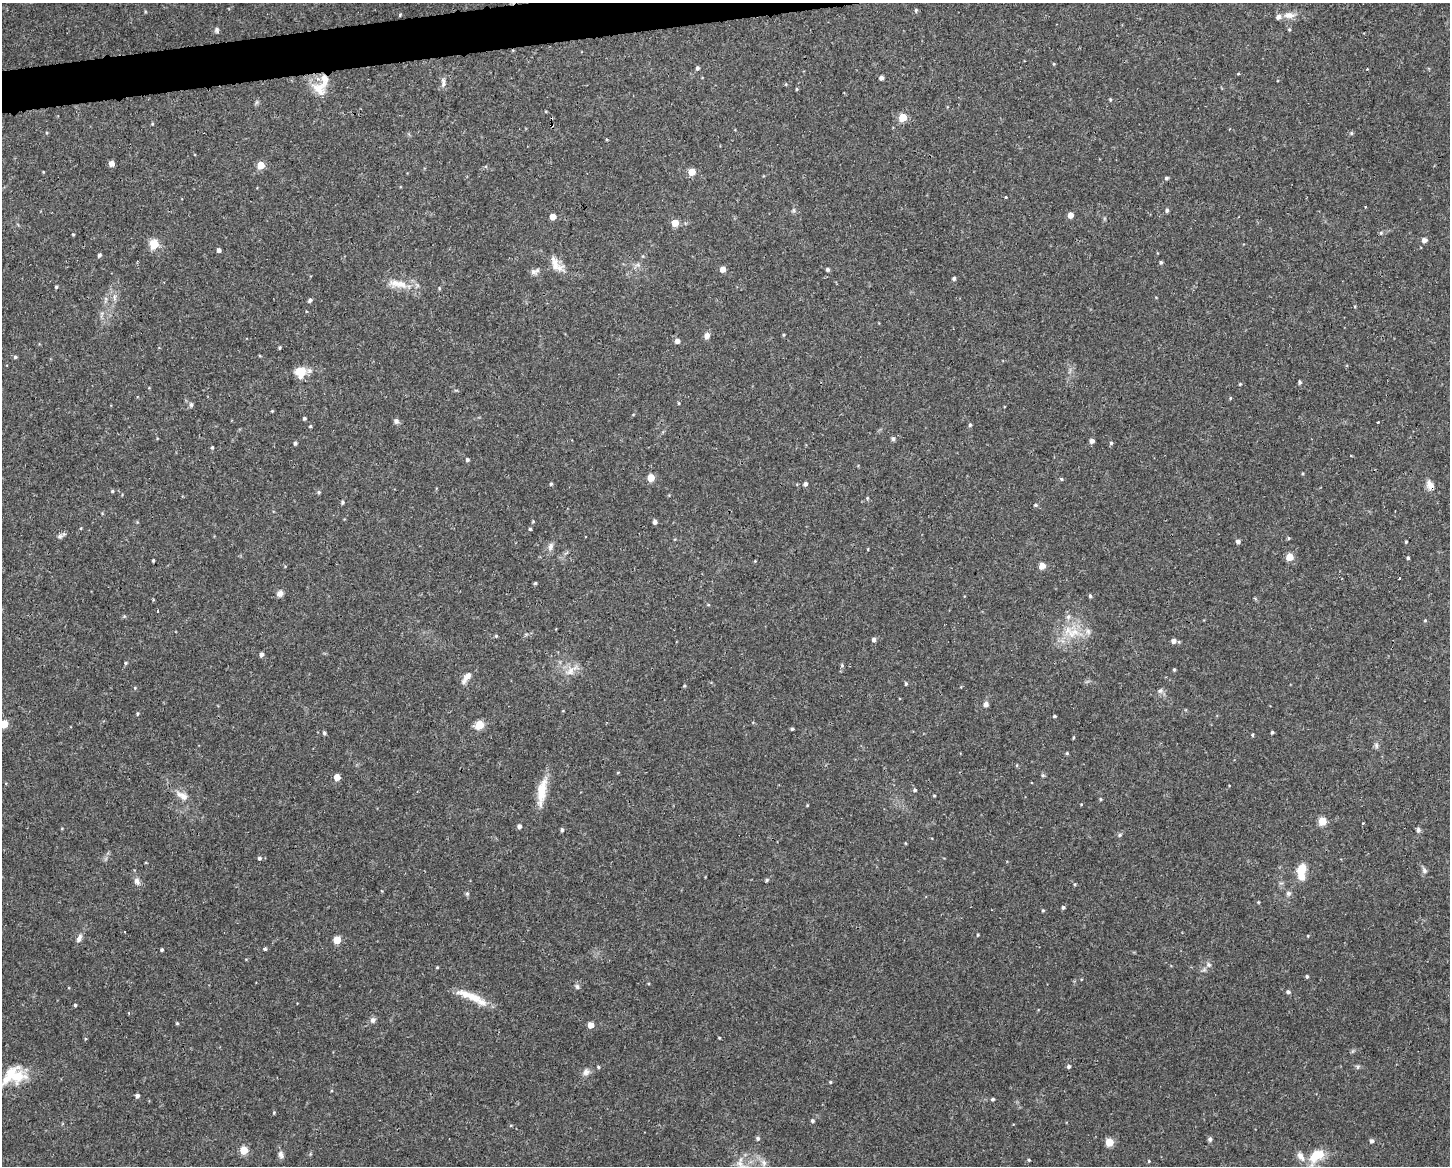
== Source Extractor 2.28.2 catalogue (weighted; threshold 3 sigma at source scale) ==
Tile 8 of 3 x 4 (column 2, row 3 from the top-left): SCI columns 1509-2956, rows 1165-2328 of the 4414 x 4656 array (HDU 1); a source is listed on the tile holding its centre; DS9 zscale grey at full resolution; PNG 1452 x 1168 px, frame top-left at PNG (2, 3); no overlay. Shown black and unused: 2% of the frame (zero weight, under 3 of 4 exposures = <1% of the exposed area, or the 3 px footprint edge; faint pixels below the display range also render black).
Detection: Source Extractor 2.28.2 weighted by HDU 2 'WHT'; one run over the whole footprint, this tile lists its part. Background 0.0525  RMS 0.0029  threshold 0.0132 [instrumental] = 3 sigma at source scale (4.5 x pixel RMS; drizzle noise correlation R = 1.50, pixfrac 1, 0.0396/0.0396 arcsec/px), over >= 5 px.
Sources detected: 197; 1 inside a brighter object's white glare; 3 cosmic-ray / hot-pixel residue — not listed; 8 inside a brighter listed object's ellipse — not listed separately; the other 185 listed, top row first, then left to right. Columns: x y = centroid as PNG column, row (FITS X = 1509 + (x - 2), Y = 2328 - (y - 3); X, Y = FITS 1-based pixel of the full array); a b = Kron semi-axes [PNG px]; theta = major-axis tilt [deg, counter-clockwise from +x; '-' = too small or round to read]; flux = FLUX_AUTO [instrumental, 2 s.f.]
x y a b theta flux
916 10 5 4 - 0.45
1289 15 16 9 3 2.4
217 30 7 5 -82 0.58
1054 64 5 3 - 0.25
697 68 4 4 - 0.64
1238 74 5 3 - 0.26
881 78 4 4 - 1.1
443 82 15 5 -90 1.1
319 89 22 19 -41 5.4
796 89 5 3 - 0.29
1110 99 5 3 - 0.31
903 118 5 5 - 8.3
152 124 4 3 - 0.28
552 125 3 3 - 2.1
1351 133 5 4 - 0.45
111 163 4 4 - 2.2
261 165 5 5 - 7.6
692 172 5 5 - 6
1166 178 4 4 - 0.58
1006 197 3 3 - 0.34
1365 206 3 2 - 0.34
794 210 7 4 -90 0.5
1167 210 5 4 - 0.62
1070 215 5 4 - 2.4
553 217 5 4 - 3.5
675 223 5 5 - 5.3
1381 233 5 5 - 0.45
73 234 3 3 - 0.27
1424 240 5 4 - 1.5
154 244 5 5 - 15
219 250 4 4 - 1.1
99 255 5 4 - 0.64
1161 262 4 4 - 0.45
555 264 22 9 -78 3
723 269 4 4 - 2.9
827 269 4 4 - 0.59
535 271 13 7 16 1.1
954 278 4 4 - 0.67
398 284 28 10 -10 4.7
56 287 4 3 - 0.39
439 288 5 3 - 0.27
1156 297 4 3 - 0.21
310 300 5 4 - 0.64
707 335 6 6 - 1.6
783 335 5 3 - 0.28
677 341 5 5 - 1.4
280 348 4 3 - 0.34
15 357 5 4 - 0.42
301 371 18 11 7 3.7
1300 382 6 4 -80 0.4
1240 384 4 4 - 0.29
1230 398 5 3 - 0.26
679 403 4 3 - 0.28
191 405 6 5 - 0.69
272 411 4 4 - 0.25
304 418 4 4 - 0.48
396 421 7 6 - 0.88
1378 422 3 2 - 0.24
970 425 5 4 - 0.47
310 426 4 3 - 0.32
893 439 5 5 - 0.64
1092 441 4 4 - 1.2
295 443 4 4 - 0.58
1111 443 5 4 - 0.43
212 447 4 3 - 0.34
467 460 4 4 - 0.55
651 478 5 5 - 6.3
1061 479 5 4 - 0.39
551 484 4 4 - 0.39
805 484 5 4 - 0.85
1430 485 14 9 -69 2.1
112 491 4 4 - 0.32
319 492 5 4 - 0.42
867 498 5 4 - 0.35
342 502 5 4 - 0.44
1035 505 5 4 - 0.37
533 521 4 3 - 0.28
655 522 4 4 - 0.96
530 529 3 3 - 0.47
60 536 8 6 16 0.74
1288 538 5 3 - 0.3
1238 541 5 4 - 0.94
1406 542 3 3 - 0.28
550 546 11 7 75 1.3
1289 557 5 5 - 6.3
1408 558 3 3 - 0.46
153 560 3 2 - 0.37
755 561 4 4 - 0.23
1042 566 5 4 - 3.7
1399 578 3 3 - 0.74
535 583 4 3 - 0.37
280 594 8 7 - 1.3
1090 596 4 4 - 0.44
158 611 3 3 - 0.35
1068 617 7 6 - 0.85
1425 620 4 4 - 0.32
1073 633 20 11 26 5.8
496 636 4 4 - 0.37
874 639 5 5 - 0.92
1173 641 5 5 - 1.2
261 654 4 4 - 1.1
126 663 4 4 - 0.38
842 665 5 4 - 0.41
1174 669 4 3 - 0.39
570 671 14 11 53 2.9
467 677 17 7 53 2.4
906 683 4 3 - 0.41
684 686 4 3 - 0.31
1160 690 7 5 66 0.71
986 704 7 6 - 0.92
137 713 5 4 - 0.36
1054 716 3 3 - 0.48
4 724 5 5 - 6.8
479 725 5 5 - 11
792 729 3 3 - 0.45
1272 732 3 3 - 0.44
324 733 5 4 - 0.49
1252 735 4 3 - 0.38
1073 737 5 3 - 0.32
1376 745 8 5 -84 0.69
1067 753 4 4 - 0.41
1017 765 5 3 - 0.25
618 772 5 3 - 0.22
1043 775 6 5 - 0.42
337 777 5 5 - 3.1
915 790 5 4 - 0.46
542 791 37 10 81 6.1
183 796 15 10 -49 2.5
934 796 4 3 - 0.26
1100 799 4 4 - 0.31
1322 821 5 5 - 9
1363 823 3 2 - 0.6
519 826 4 4 - 1
562 830 5 4 - 0.48
1418 830 7 5 80 0.65
1120 835 6 5 - 0.45
905 843 4 3 - 0.23
259 858 4 4 - 0.6
1301 870 12 8 69 5.3
1424 870 8 6 -69 0.87
767 880 5 4 - 0.41
137 881 11 7 -59 1.2
1075 884 4 4 - 0.33
1288 893 7 7 - 0.73
467 894 6 5 - 0.56
1258 902 4 3 - 0.25
1063 907 4 4 - 0.57
1043 910 5 3 - 0.3
978 935 3 3 - 0.29
79 938 12 6 64 1.3
337 940 5 5 - 7.3
265 949 5 4 - 0.4
162 950 4 3 - 0.45
1209 965 8 7 - 0.9
437 967 4 3 - 0.26
1307 976 4 4 - 0.45
577 987 7 5 -73 0.64
1288 992 5 4 - 0.72
474 998 37 10 -30 5.7
75 1005 4 3 - 0.39
129 1013 4 2 - 0.27
373 1020 7 7 - 0.96
177 1023 4 4 - 0.31
591 1025 5 4 - 2.8
719 1038 3 3 - 0.26
1069 1066 5 4 - 0.63
598 1067 4 4 - 0.31
586 1072 10 8 35 1.3
18 1076 24 18 5 7.1
830 1082 4 4 - 0.3
138 1096 5 5 - 0.72
993 1099 4 3 - 0.48
274 1112 4 4 - 0.29
812 1121 5 5 - 0.55
758 1138 5 5 - 0.51
1210 1139 6 5 - 0.65
1372 1141 5 5 - 0.79
1109 1142 5 5 - 9
244 1150 5 5 - 8.1
281 1154 11 6 -72 1.2
1316 1155 20 12 33 7
1029 1160 4 3 - 0.29
1149 1161 4 4 - 0.23
740 1163 11 8 -75 1.6
764 1163 10 6 -80 1.2
Overlapping masked pixels (flux is a lower limit): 2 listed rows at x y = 552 125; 1430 485
Isophote crosses this tile's border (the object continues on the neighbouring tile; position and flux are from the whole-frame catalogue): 1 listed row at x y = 4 724